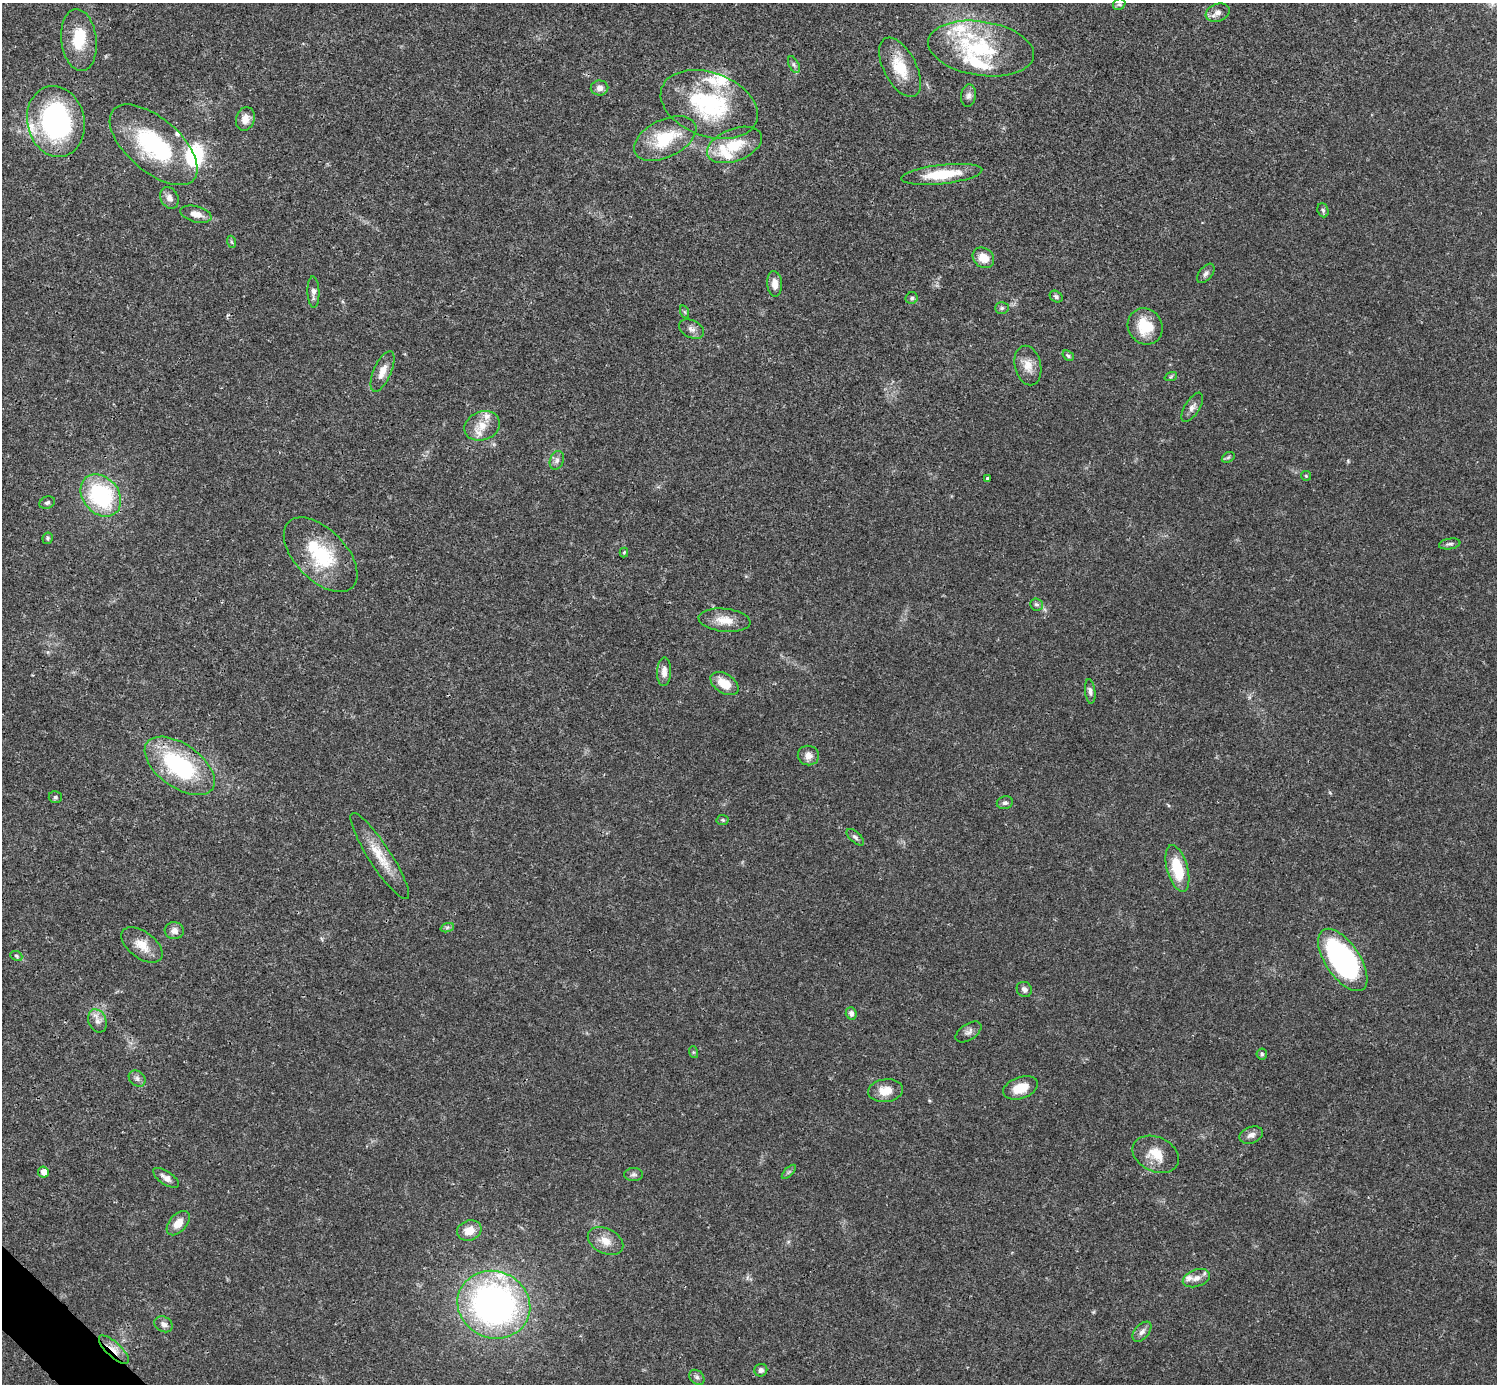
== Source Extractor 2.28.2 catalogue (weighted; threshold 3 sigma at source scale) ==
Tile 7 of 4 x 4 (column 3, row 2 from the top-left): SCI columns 2990-4484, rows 2920-4301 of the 5981 x 5981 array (HDU 1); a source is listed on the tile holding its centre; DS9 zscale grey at full resolution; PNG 1499 x 1386 px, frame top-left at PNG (2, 3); each listed source drawn as its Kron ellipse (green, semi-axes under 4 px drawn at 4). Shown black and unused: <1% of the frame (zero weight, under 3 of 4 exposures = <1% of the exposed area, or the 3 px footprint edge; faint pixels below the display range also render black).
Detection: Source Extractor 2.28.2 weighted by HDU 2 'WHT'; one run over the whole footprint, this tile lists its part. Background 0.0208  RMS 0.0022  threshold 0.01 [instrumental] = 3 sigma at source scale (4.5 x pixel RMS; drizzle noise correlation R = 1.50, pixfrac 1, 0.05/0.05 arcsec/px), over >= 5 px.
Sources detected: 103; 1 inside a brighter object's white glare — neither listed nor drawn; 14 inside a brighter listed object's ellipse — not listed separately; the other 88 listed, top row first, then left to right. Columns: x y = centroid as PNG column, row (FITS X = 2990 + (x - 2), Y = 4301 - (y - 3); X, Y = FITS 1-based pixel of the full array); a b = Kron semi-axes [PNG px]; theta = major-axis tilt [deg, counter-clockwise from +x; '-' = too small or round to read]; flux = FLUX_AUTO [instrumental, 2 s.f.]
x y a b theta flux
1119 4 6 5 - 0.45
1218 13 12 8 20 1.4
79 40 31 17 -83 7.4
981 48 53 27 -9 19
794 65 9 5 -63 0.59
900 67 32 16 -62 7
600 88 9 7 2 1.1
969 96 11 7 82 0.89
709 105 50 32 -20 23
245 119 12 9 73 2
56 121 36 28 -77 42
665 138 33 18 26 10
154 145 53 26 -41 24
735 145 29 16 21 7.4
942 174 41 9 6 8.4
169 198 11 8 -63 1.4
1323 210 7 5 -68 0.45
196 214 16 8 -14 2
232 242 6 4 -70 0.3
983 258 11 9 -38 3
1206 273 11 6 52 0.84
775 284 13 7 -85 1.8
313 292 16 6 -88 1.1
1056 297 7 5 -34 0.49
912 298 6 6 - 0.5
1002 308 7 5 2 0.47
685 312 7 4 -71 0.29
1145 326 18 17 - 7
691 329 13 8 -27 1.1
1068 356 6 4 -37 0.43
1028 366 20 13 -76 2.8
382 371 22 9 67 2.4
1171 376 6 4 20 0.33
1192 407 16 7 59 1.2
482 426 18 14 21 3.7
1228 457 7 5 31 0.36
557 460 9 7 70 0.78
1306 476 5 4 - 0.25
987 478 3 3 - 0.51
101 495 23 18 -50 23
47 503 8 6 22 0.6
48 538 6 5 - 0.38
1450 544 11 5 9 0.65
624 552 5 4 - 0.24
321 555 46 25 -45 15
1036 604 6 6 - 0.54
724 620 26 11 -6 3.5
664 672 14 7 89 1.7
725 684 15 9 -33 4.4
1090 691 12 5 -83 0.77
808 756 10 10 - 1.5
180 766 40 21 -35 26
55 797 6 6 - 0.45
1005 803 8 6 13 0.65
723 820 6 5 - 0.33
855 837 11 5 -42 0.64
380 856 51 11 -57 5.8
1177 869 24 10 -74 7.9
447 928 7 4 20 0.43
174 931 9 8 - 1.4
142 945 24 13 -36 3.4
16 956 6 4 -23 0.32
1343 960 36 17 -56 50
1024 989 8 7 - 0.9
851 1013 6 5 - 0.94
97 1021 12 9 -68 1.4
968 1032 14 8 33 1
693 1052 6 4 -71 0.29
1262 1054 5 5 - 0.35
137 1078 9 7 -42 0.81
1020 1088 18 10 20 4.2
886 1091 17 11 7 3.4
1251 1135 12 8 19 1.2
1156 1154 24 17 -25 4.6
43 1172 5 5 - 1.5
789 1172 9 3 45 0.41
634 1175 9 6 1 0.71
166 1178 15 6 -34 1.2
178 1223 14 8 48 2.5
469 1231 12 10 19 2.8
605 1241 19 12 -28 2.9
1196 1278 14 8 18 1.6
494 1305 37 33 -23 84
164 1324 9 7 -29 1
1142 1332 12 7 49 1.1
114 1350 19 7 -43 2.2
761 1370 6 6 - 0.82
697 1377 8 6 -44 0.68
Overlapping masked pixels (flux is a lower limit): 2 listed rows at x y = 154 145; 114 1350